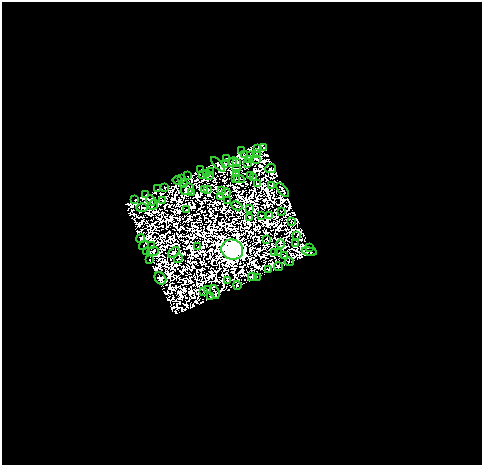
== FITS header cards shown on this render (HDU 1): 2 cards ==
NAXIS1  =                  480
NAXIS2  =                  463

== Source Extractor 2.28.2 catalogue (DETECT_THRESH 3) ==
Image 480 x 463 px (HDU 1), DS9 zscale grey, 1 PNG px = 1 image px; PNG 484 x 467 px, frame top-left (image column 1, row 463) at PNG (2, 2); each listed source drawn as its Kron ellipse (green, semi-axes under 4 px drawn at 4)
Background 3.12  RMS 5.6e-04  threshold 0.00168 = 3 sigma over >= 5 px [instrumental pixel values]
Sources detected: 197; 109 with non-positive FLUX_AUTO (blend fragments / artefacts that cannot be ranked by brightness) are neither listed nor drawn; the other 88 listed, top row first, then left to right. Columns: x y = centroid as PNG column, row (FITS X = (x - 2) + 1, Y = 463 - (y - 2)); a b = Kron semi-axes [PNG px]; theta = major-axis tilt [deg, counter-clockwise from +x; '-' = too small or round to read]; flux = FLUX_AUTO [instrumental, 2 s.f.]
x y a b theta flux
264 147 2 2 - 27
258 149 3 2 - 38
241 150 2 2 - 18
256 154 2 2 - 76
245 155 4 2 - 59
251 156 3 2 - 4.2
227 158 4 2 - 60
249 159 3 2 - 40
257 159 4 2 - 30
233 162 5 2 - 17
237 162 4 3 - 61
225 163 4 2 - 20
218 164 9 2 -46 190
248 164 4 3 - 66
236 168 3 2 - 44
271 168 5 2 - 120
201 170 3 3 - 53
211 172 3 2 - 32
237 173 2 2 - 30
206 174 2 2 - 22
202 175 2 2 - 39
187 176 2 2 - 22
209 176 4 2 - 7.3
250 176 2 2 - 16
254 178 3 2 - 29
182 179 3 3 - 120
236 179 3 2 - 11
239 179 5 2 - 69
178 181 5 2 - 91
184 183 2 2 - 29
257 184 2 2 - 76
272 186 2 2 - 45
165 188 2 2 - 11
157 189 3 2 - 56
187 189 7 5 31 200
204 189 2 2 - 8.6
208 190 4 2 - 61
283 190 8 3 -51 130
221 191 3 3 - 63
191 192 4 3 - 120
226 193 4 3 - 9.1
146 195 2 2 - 9.2
220 196 4 2 - 54
135 199 2 2 - 17
151 200 5 3 - 32
162 201 4 3 - 18
227 201 2 2 - 27
153 205 5 2 - 87
237 206 6 2 -25 18
142 208 6 2 0 100
250 208 3 2 - 9.2
186 210 2 2 - 36
281 212 3 2 - 14
261 215 3 2 - 49
269 216 3 2 - 22
250 217 2 2 - 39
291 221 3 2 - 23
297 236 3 2 - 4.4
141 238 4 3 - 120
267 240 3 2 - 36
280 244 5 2 - 59
295 244 3 2 - 46
144 245 5 2 - 57
152 246 3 2 - 29
198 247 2 2 - 46
309 247 3 2 - 54
232 250 11 10 - 260000
309 251 7 3 -10 110
146 252 3 2 - 35
153 252 6 3 7 29
174 252 7 4 39 40
275 253 3 3 - 39
279 253 2 2 - 16
284 256 2 2 - 28
178 259 4 3 - 8.2
149 260 2 2 - 66
289 262 4 2 - 1.1
278 266 4 3 - 31
268 269 2 2 - 44
252 277 4 3 - 60
258 277 2 2 - 26
160 278 7 5 -52 77
228 280 4 3 - 37
237 285 4 3 - 46
208 290 3 2 - 5.8
204 291 4 2 - 33
215 292 7 2 -73 36
211 297 4 2 - 110
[109 non-positive-flux detections neither listed nor drawn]